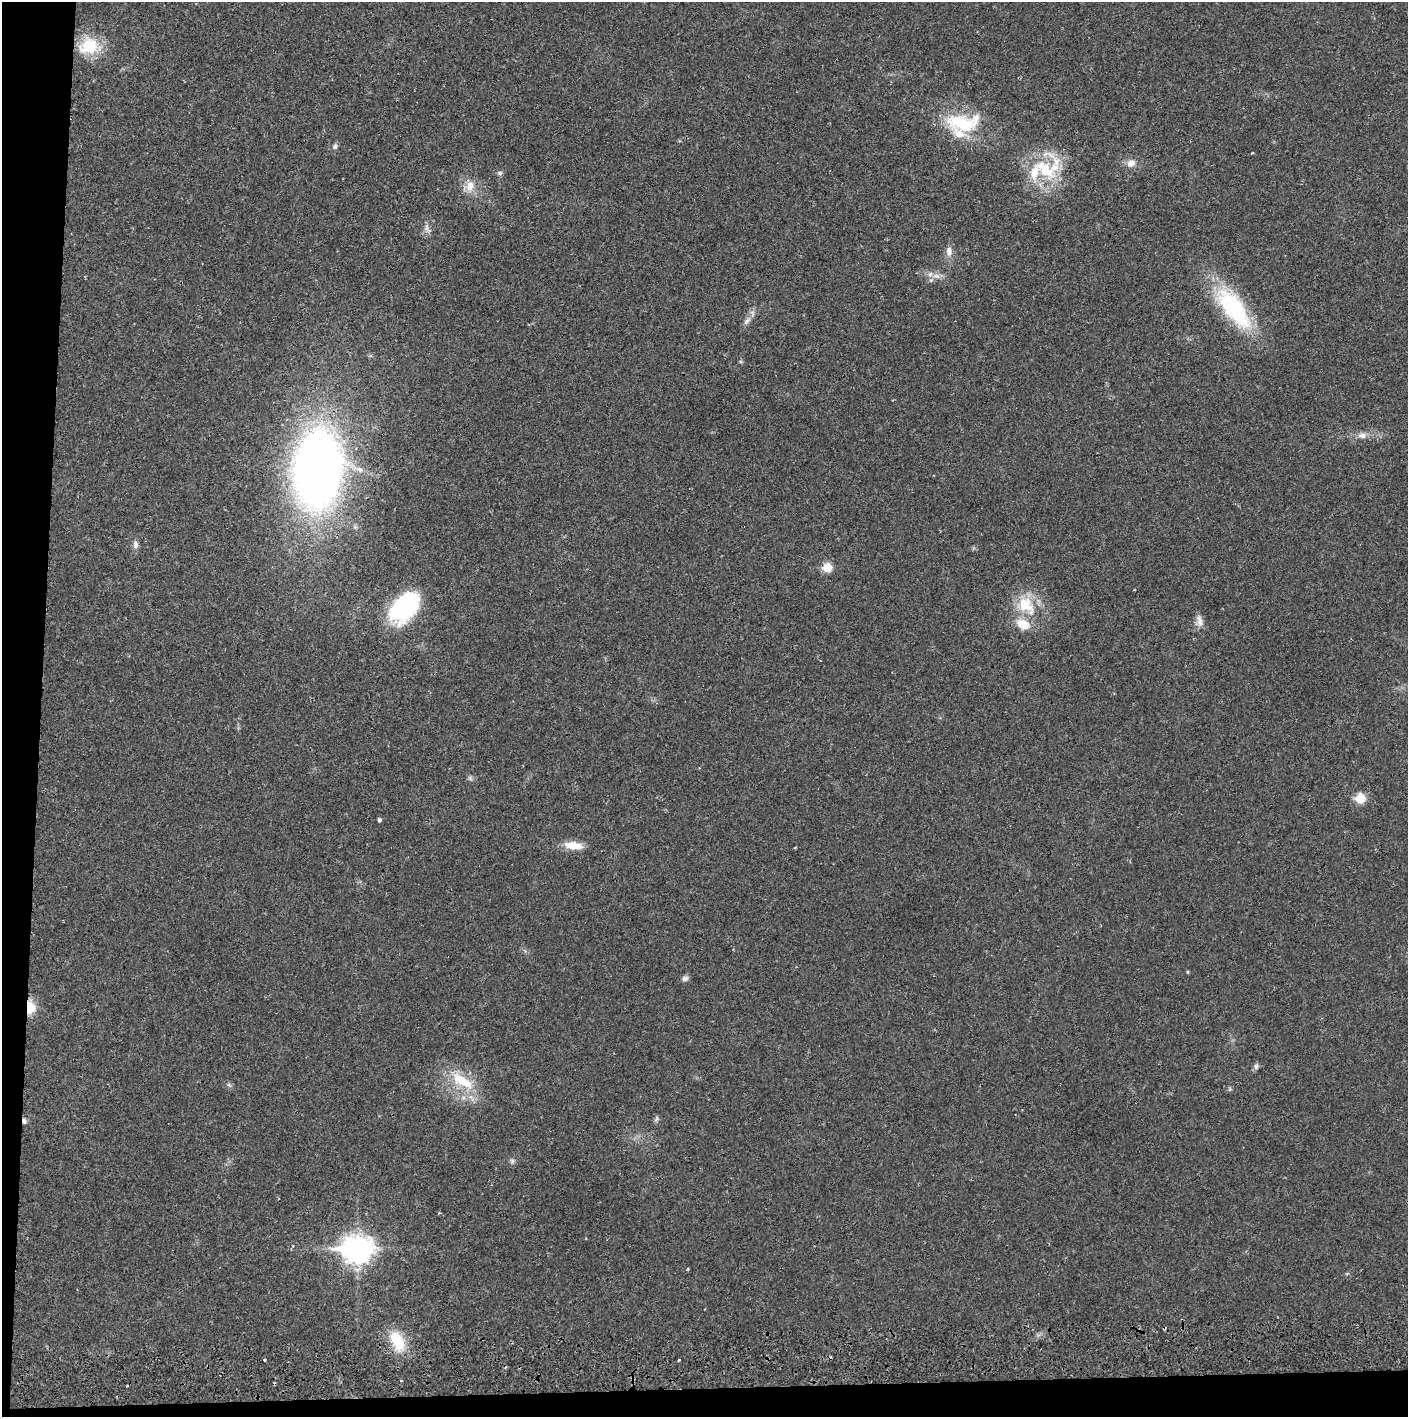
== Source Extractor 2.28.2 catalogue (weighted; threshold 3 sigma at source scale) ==
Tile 7 of 3 x 3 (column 1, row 3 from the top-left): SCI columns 5-1410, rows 57-1471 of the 4228 x 4361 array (HDU 1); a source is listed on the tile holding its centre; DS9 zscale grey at full resolution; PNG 1410 x 1419 px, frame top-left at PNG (2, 2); no overlay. Shown black and unused: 5% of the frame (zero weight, under 2 of 3 exposures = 3% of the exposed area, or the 3 px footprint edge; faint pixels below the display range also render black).
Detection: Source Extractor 2.28.2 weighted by HDU 2 'WHT'; one run over the whole footprint, this tile lists its part. Background 0.0212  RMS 0.0035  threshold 0.0156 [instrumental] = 3 sigma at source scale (4.5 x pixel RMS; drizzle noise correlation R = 1.50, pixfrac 1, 0.05/0.05 arcsec/px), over >= 5 px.
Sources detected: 47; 4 cosmic-ray / hot-pixel residue — not listed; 4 inside a brighter listed object's ellipse — not listed separately; the other 39 listed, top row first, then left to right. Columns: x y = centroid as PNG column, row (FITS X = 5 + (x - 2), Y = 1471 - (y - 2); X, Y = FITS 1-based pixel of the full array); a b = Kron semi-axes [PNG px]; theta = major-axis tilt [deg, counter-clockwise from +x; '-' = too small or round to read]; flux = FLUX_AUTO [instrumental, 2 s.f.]
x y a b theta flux
89 46 28 21 5 13
963 123 46 24 -1 22
335 147 7 6 - 0.99
1131 163 12 9 30 2.7
1046 169 43 35 55 24
500 173 7 5 0 0.79
469 186 18 14 43 4.8
427 229 14 7 -62 1.7
949 251 14 8 -87 2.3
936 276 12 7 -7 2.1
1233 308 59 23 -53 38
747 321 14 6 52 1.9
1362 435 13 8 -2 2.1
318 469 51 31 85 330
135 544 11 7 -89 1.5
827 568 6 6 - 10
1026 605 30 21 -41 13
404 607 37 21 47 41
1199 621 17 10 -83 2.4
470 778 7 6 - 0.77
1361 798 6 6 - 13
379 820 4 4 - 1.3
573 845 23 9 -7 5.3
1187 972 5 3 - 0.34
685 979 8 7 - 1.2
30 1007 14 10 -89 6.1
1256 1066 8 6 80 1
462 1081 41 16 -33 14
229 1085 7 4 -44 0.69
1230 1089 7 4 71 0.48
656 1119 9 4 68 0.73
24 1121 7 5 -82 1.1
512 1161 7 6 - 0.87
357 1249 12 10 -2 400
688 1269 5 3 - 0.31
397 1340 29 16 -65 11
265 1360 3 3 - 0.41
679 1360 3 2 - 0.37
401 1381 3 2 - 0.31
Overlapping masked pixels (flux is a lower limit): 2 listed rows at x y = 30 1007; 24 1121